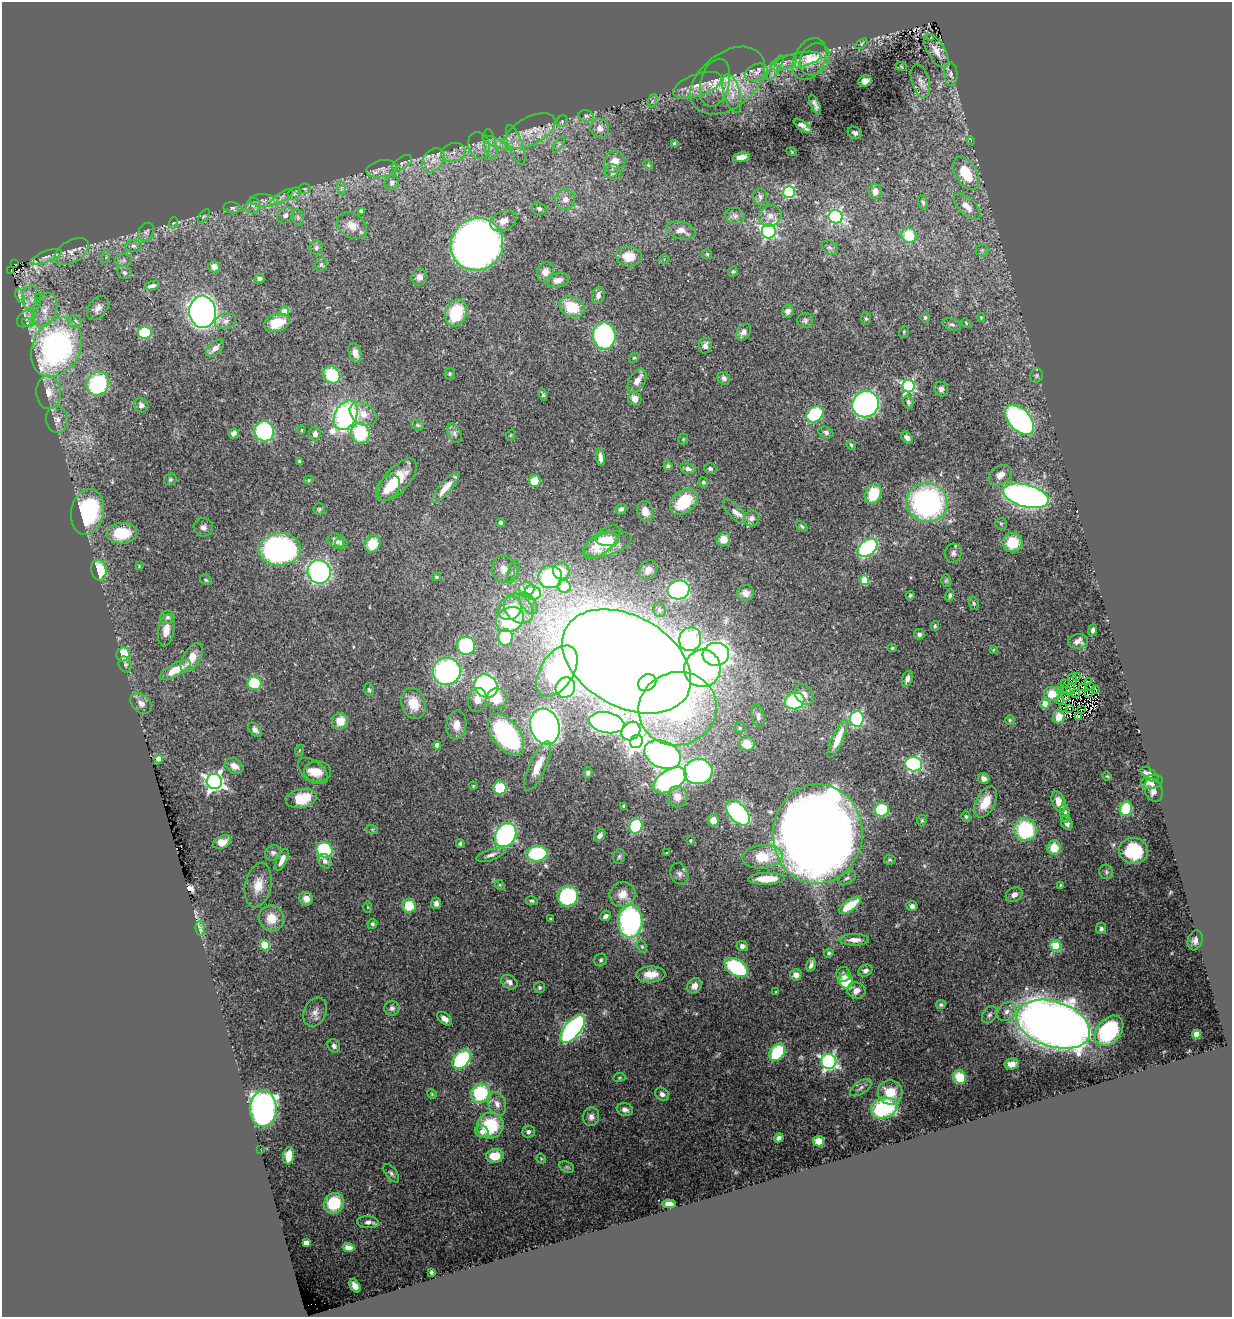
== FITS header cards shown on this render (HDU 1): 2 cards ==
NAXIS1  =                 1230
NAXIS2  =                 1315

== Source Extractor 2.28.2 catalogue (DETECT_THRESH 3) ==
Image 1230 x 1315 px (HDU 1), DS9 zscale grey, 1 PNG px = 1 image px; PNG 1234 x 1319 px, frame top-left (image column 1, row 1315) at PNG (2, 2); each listed source drawn as its Kron ellipse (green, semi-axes under 4 px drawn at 4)
Background 0.485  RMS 0.025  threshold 0.0754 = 3 sigma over >= 5 px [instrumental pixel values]
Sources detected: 436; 5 with non-positive FLUX_AUTO (blend fragments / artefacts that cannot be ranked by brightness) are neither listed nor drawn; the other 431 listed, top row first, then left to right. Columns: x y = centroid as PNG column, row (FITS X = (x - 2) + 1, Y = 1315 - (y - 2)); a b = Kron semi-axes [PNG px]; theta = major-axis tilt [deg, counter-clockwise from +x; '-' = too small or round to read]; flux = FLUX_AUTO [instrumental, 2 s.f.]
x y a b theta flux
931 38 3 2 - 1.5
861 44 7 4 32 2.8
936 51 19 8 -59 19
809 59 22 15 63 34
815 59 17 14 54 31
798 60 24 7 11 16
784 63 14 6 18 9.1
901 66 6 3 -20 1.9
775 68 14 5 59 7.7
756 72 11 8 25 11
951 74 12 6 -86 6.9
728 81 42 27 38 82
865 81 7 5 14 10
920 81 17 9 -73 12
715 83 24 14 75 27
698 85 25 11 19 26
732 93 20 8 -75 18
652 101 7 4 70 3.1
815 104 10 4 -65 6.1
586 116 8 6 -15 4.3
562 121 6 5 - 3
803 126 11 4 -36 9.5
600 128 10 9 - 12
530 131 28 14 28 39
855 133 8 5 -27 5.4
971 141 4 2 - 7.6
496 143 15 4 -24 8.3
674 143 4 3 - 2.5
559 144 9 4 59 3.4
490 145 16 6 -80 11
516 145 21 7 -70 16
479 146 14 10 -73 14
453 152 12 9 16 13
792 152 5 3 - 1.2
741 157 8 4 11 13
433 160 13 10 51 19
614 162 11 10 - 23
402 163 11 6 32 5.7
648 165 5 4 - 1.7
381 169 15 8 11 11
613 172 8 7 - 7.4
966 173 18 10 -59 62
392 183 8 6 60 6.2
341 188 7 4 -72 3.4
305 189 5 5 - 2.6
875 191 7 6 - 14
789 192 6 5 - 190
294 194 7 5 44 4.2
282 197 13 4 32 6.2
760 197 8 7 - 5
565 199 10 10 - 13
264 201 14 6 -4 9.9
923 202 7 4 -74 3.4
253 206 8 7 - 7.4
967 207 17 8 -43 20
232 208 9 5 -6 4.5
539 209 7 6 - 4.7
361 211 4 4 - 7.7
285 215 9 7 45 7.8
204 216 8 4 54 2.8
735 216 10 8 -13 7.2
770 216 11 10 - 12
298 217 8 6 -69 4.9
836 217 7 6 - 220
503 221 14 9 27 16
173 223 5 3 - 1.5
352 225 16 11 -32 20
681 230 15 8 -13 14
769 231 7 7 - 320
146 232 9 7 64 5
909 235 8 7 - 59
477 244 27 25 46 1200
133 246 8 6 -2 4.4
830 247 8 6 -34 5.2
316 248 7 6 - 4.4
982 250 6 6 - 4.1
71 251 19 11 29 19
707 254 5 5 - 2
46 257 16 5 21 9.1
106 257 6 4 72 2
629 257 13 10 -3 30
664 259 5 4 - 1.9
124 260 8 6 0 5.3
14 264 2 2 - 45
321 265 7 5 72 3.8
214 267 6 5 - 7.8
11 271 3 2 - 4.6
545 272 10 8 70 12
733 272 5 4 - 2.3
124 273 7 6 - 5.1
419 277 8 8 - 9
259 278 5 4 - 4.7
558 280 11 7 13 11
152 286 8 4 15 5.9
598 295 8 6 78 7.8
20 296 7 2 -70 3.8
39 297 2 2 - 290
32 299 12 9 -87 14
572 307 13 9 -26 52
98 308 13 9 52 13
45 310 17 12 70 25
285 311 4 4 - 24
788 311 6 5 - 6.9
202 312 16 13 -87 1000
456 313 14 10 70 86
925 317 5 4 - 2.6
981 317 4 3 - 1.8
26 318 10 7 43 8.5
866 318 6 5 - 2.6
225 321 11 7 15 7.7
805 321 8 7 - 4.4
75 322 7 6 - 7
28 323 6 4 -16 2.9
277 323 13 8 17 38
966 323 5 3 - 1.7
952 325 9 5 -18 4.5
145 332 7 6 - 82
743 332 9 6 54 9.7
904 332 6 4 72 2.2
604 336 14 11 -83 280
705 346 8 6 74 8.4
56 347 31 23 61 480
215 348 10 6 42 8.6
355 353 10 6 -72 11
634 358 5 4 - 2.2
450 374 6 5 - 2.4
332 375 9 8 - 81
1036 375 7 6 - 3.4
724 378 7 5 -48 5.1
637 381 13 7 60 15
98 384 12 11 - 190
909 386 6 6 - 290
941 389 7 6 - 6
48 392 17 12 -87 24
543 394 6 3 -66 2.6
635 399 7 6 - 15
908 402 6 5 - 3.2
865 404 13 12 - 590
141 405 7 7 - 7.1
363 414 14 10 -35 21
815 414 9 7 37 100
346 415 15 11 61 400
57 419 13 11 -84 14
1019 420 18 10 -47 440
418 425 7 5 -22 3.1
301 430 5 3 - 1.6
264 431 10 9 - 190
826 432 7 5 -21 5.1
234 433 5 4 - 6.1
361 433 11 9 -74 94
454 433 10 6 -63 6.1
315 434 7 6 - 7.4
511 435 6 3 71 1.5
907 438 6 5 - 5.6
683 439 5 5 - 2.2
851 445 5 4 - 3
600 457 9 4 -83 9.2
299 462 4 3 - 2.8
668 466 4 4 - 3.5
688 469 8 5 -13 6.7
710 469 6 5 - 4.1
1000 475 12 9 31 14
170 480 6 5 - 3.1
308 480 5 4 - 2.1
397 480 26 12 48 52
535 481 6 6 - 33
703 482 5 4 - 3.2
388 488 15 10 53 23
445 488 20 6 49 24
873 494 10 8 68 53
1026 496 23 11 -15 680
684 502 15 11 42 67
927 503 20 19 - 390
319 509 6 5 - 2.8
621 509 6 5 - 4
645 511 10 8 -75 17
735 511 15 6 -46 10
87 512 23 16 80 170
752 518 8 7 - 8.6
501 523 4 4 - 3.1
1001 524 6 5 - 3.1
802 526 6 4 -37 2.8
203 527 9 9 - 7.5
122 533 15 10 3 62
607 539 12 7 -4 19
723 539 7 7 - 18
336 541 8 7 - 11
602 542 22 10 42 44
341 543 6 6 - 3.9
1012 543 10 9 - 52
372 544 9 7 61 34
607 544 25 11 17 35
867 548 11 7 41 230
280 549 21 16 3 520
953 553 9 8 - 6.8
139 566 4 4 - 1.6
504 569 13 11 -83 16
99 570 10 7 -77 60
648 570 10 8 55 9
561 571 8 8 - 40
319 572 12 11 - 380
513 572 12 5 72 5.6
436 577 4 4 - 2.1
550 577 12 11 - 180
206 580 6 5 - 2.7
865 580 5 4 - 60
946 580 6 5 - 2.4
564 586 7 6 - 38
526 589 8 7 - 25
679 590 11 9 14 420
533 593 8 7 - 85
746 593 8 7 - 9.6
910 595 4 3 - 2.1
950 596 6 4 77 3.7
528 603 12 7 -54 11
974 603 7 5 -69 2.6
510 608 13 11 42 32
519 609 17 12 -47 30
659 610 7 6 - 5.4
167 617 7 6 - 5.1
510 619 14 12 30 140
935 626 5 3 - 2.3
166 630 16 8 80 20
1093 630 6 4 81 5
919 634 5 5 - 4.2
505 637 8 7 - 90
690 639 12 11 - 330
1078 641 10 7 11 10
466 646 9 9 - 150
892 648 4 3 - 2.2
993 650 3 2 - 1.4
123 654 7 6 - 73
716 654 13 11 5 810
192 658 16 8 59 26
627 661 69 45 -29 6400
125 664 8 6 -66 4.4
702 668 19 18 - 490
175 670 17 6 29 36
447 671 14 13 - 360
557 671 28 16 58 350
1077 677 2 2 - 3.1
907 679 8 5 70 8.7
1073 679 6 2 -68 4.3
1088 681 4 2 - 1.9
254 683 7 6 - 77
647 683 9 8 - 270
1064 683 4 2 - 5
486 686 12 11 - 350
1083 687 2 2 - 1.2
1091 687 3 2 - 2
565 688 10 9 - 120
1066 689 5 2 - 2.1
1071 689 6 3 73 2.7
369 690 6 5 - 2.8
1060 690 3 2 - 0.037
1096 690 4 2 - 2
1088 693 3 2 - 0.81
804 694 11 8 -54 14
1052 694 8 7 - 15
1075 694 4 2 - 1.9
1065 697 4 3 - 0.31
496 699 10 10 - 41
477 700 12 9 77 20
1060 700 4 4 - 6
795 701 10 8 18 160
141 703 12 8 -45 12
413 703 16 12 -73 38
1045 704 4 4 - 32
1063 707 2 2 - 2.7
1069 708 2 2 - 1
677 709 39 36 18 450
1081 709 4 2 - 0.85
758 716 12 6 -79 6.8
1059 717 7 5 78 15
1079 717 4 2 - 1.8
857 719 8 7 - 250
1010 720 5 4 - 2.2
340 721 8 7 - 27
607 723 18 10 -11 360
456 725 14 10 83 21
545 727 18 14 -71 1000
740 728 6 5 - 2.9
255 730 8 5 -49 6.1
631 731 10 8 44 180
506 734 24 13 -53 340
838 739 21 5 66 32
636 741 7 6 - 610
747 744 8 7 - 32
437 745 4 4 - 19
300 750 6 3 69 1.9
663 755 19 13 -23 840
158 759 4 4 - 19
914 764 8 7 - 280
234 766 10 7 -32 11
538 766 27 8 65 30
313 771 17 10 -37 19
317 772 13 10 0 15
698 772 14 12 8 370
588 773 6 4 75 3.7
1150 774 10 5 -33 11
1107 776 5 3 - 1.6
984 779 6 5 - 6.5
670 780 18 10 31 400
214 781 8 7 - 740
1152 782 11 7 10 14
473 786 4 3 - 1.6
500 788 6 6 - 68
1153 790 12 8 -66 12
677 797 10 9 - 19
301 798 15 9 12 56
985 802 17 9 61 32
1059 802 11 6 -68 19
624 806 4 3 - 3.4
1126 809 7 6 - 55
882 810 7 7 - 90
738 813 15 9 -49 320
1065 813 10 4 -81 6.2
966 816 5 4 - 3.4
713 820 6 5 - 12
922 820 6 4 -89 2.4
1067 823 7 5 -65 7.9
636 826 8 6 69 140
372 829 6 4 -18 2.2
1025 830 11 11 - 140
818 834 50 45 85 3500
506 835 13 10 58 340
600 836 7 5 52 6.8
690 840 3 3 - 2.4
222 842 9 6 29 21
460 843 4 3 - 2.6
1054 848 7 7 - 35
325 850 8 7 - 170
1134 851 14 13 - 76
273 853 8 7 - 5.4
667 853 3 3 - 1.8
537 854 10 7 8 150
491 855 15 5 19 8.2
619 857 7 5 74 3.5
762 857 20 12 5 55
282 860 12 5 66 12
890 860 6 5 - 2.6
325 861 8 6 -55 6.9
1106 872 7 7 - 4
679 874 11 8 -64 7.1
847 878 10 5 29 5.3
766 879 18 6 2 42
258 885 22 13 78 27
500 885 5 4 - 2.2
1060 885 4 3 - 1.8
623 894 13 12 - 23
1014 895 9 7 33 9
568 896 10 10 - 230
306 899 7 6 - 12
532 901 6 4 -11 2.9
436 903 6 5 - 6.9
850 905 12 5 36 55
409 906 7 7 - 46
912 906 6 5 - 5.8
368 907 6 4 -88 1.7
605 916 6 4 39 5.6
271 918 13 12 - 30
550 919 3 3 - 2.1
630 921 16 12 -89 480
372 924 5 4 - 3.3
200 929 7 4 -84 6.5
1101 929 5 5 - 4.2
854 940 15 5 0 13
1195 940 10 7 74 8
265 945 5 5 - 79
1055 945 5 5 - 100
742 946 6 5 - 6.5
642 947 6 4 -63 2.7
829 953 5 4 - 3.4
601 960 6 6 - 3.7
811 965 7 4 74 7.1
736 967 13 8 -32 130
865 971 7 5 26 6.1
651 974 15 8 3 25
843 974 7 7 - 8.6
796 975 6 5 - 12
846 981 7 6 - 67
509 982 9 6 -33 8.1
694 986 8 7 - 11
539 987 5 5 - 3.3
856 991 9 8 - 14
776 992 3 2 - 1.3
941 1004 5 4 - 3.1
392 1008 7 7 - 5.7
1007 1011 10 8 47 10
315 1012 15 11 65 14
989 1015 9 6 55 5.5
444 1019 8 5 -39 11
1053 1024 38 22 -18 2800
573 1029 16 8 50 400
1109 1031 17 12 50 170
1196 1034 4 4 - 45
334 1046 7 6 - 5.7
777 1052 9 7 55 120
461 1059 11 7 48 150
829 1061 7 7 - 470
1012 1064 7 5 12 11
619 1077 6 3 9 1.8
960 1077 7 6 - 41
861 1088 12 6 34 7.1
890 1092 12 12 - 39
480 1093 10 9 - 110
432 1094 5 4 - 1.7
662 1094 7 6 - 6.7
497 1104 12 8 -70 13
884 1108 13 10 19 170
263 1109 18 13 90 670
625 1109 8 6 -18 7.3
591 1117 9 8 - 8.9
490 1126 13 12 - 93
482 1132 7 6 - 9.7
528 1132 6 6 - 5.9
779 1138 5 4 - 5.5
819 1141 5 5 - 20
261 1150 3 2 - 2.1
289 1156 9 5 82 32
495 1156 9 6 6 39
541 1159 5 4 - 2.2
567 1167 8 5 -25 3
391 1173 11 5 -51 4.9
334 1203 11 9 47 63
669 1204 7 4 -5 10
368 1222 11 6 -4 7.4
306 1243 4 4 - 16
348 1247 6 4 -12 8.9
431 1272 4 3 - 2.7
355 1286 7 4 -56 7.2
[5 non-positive-flux detections neither listed nor drawn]